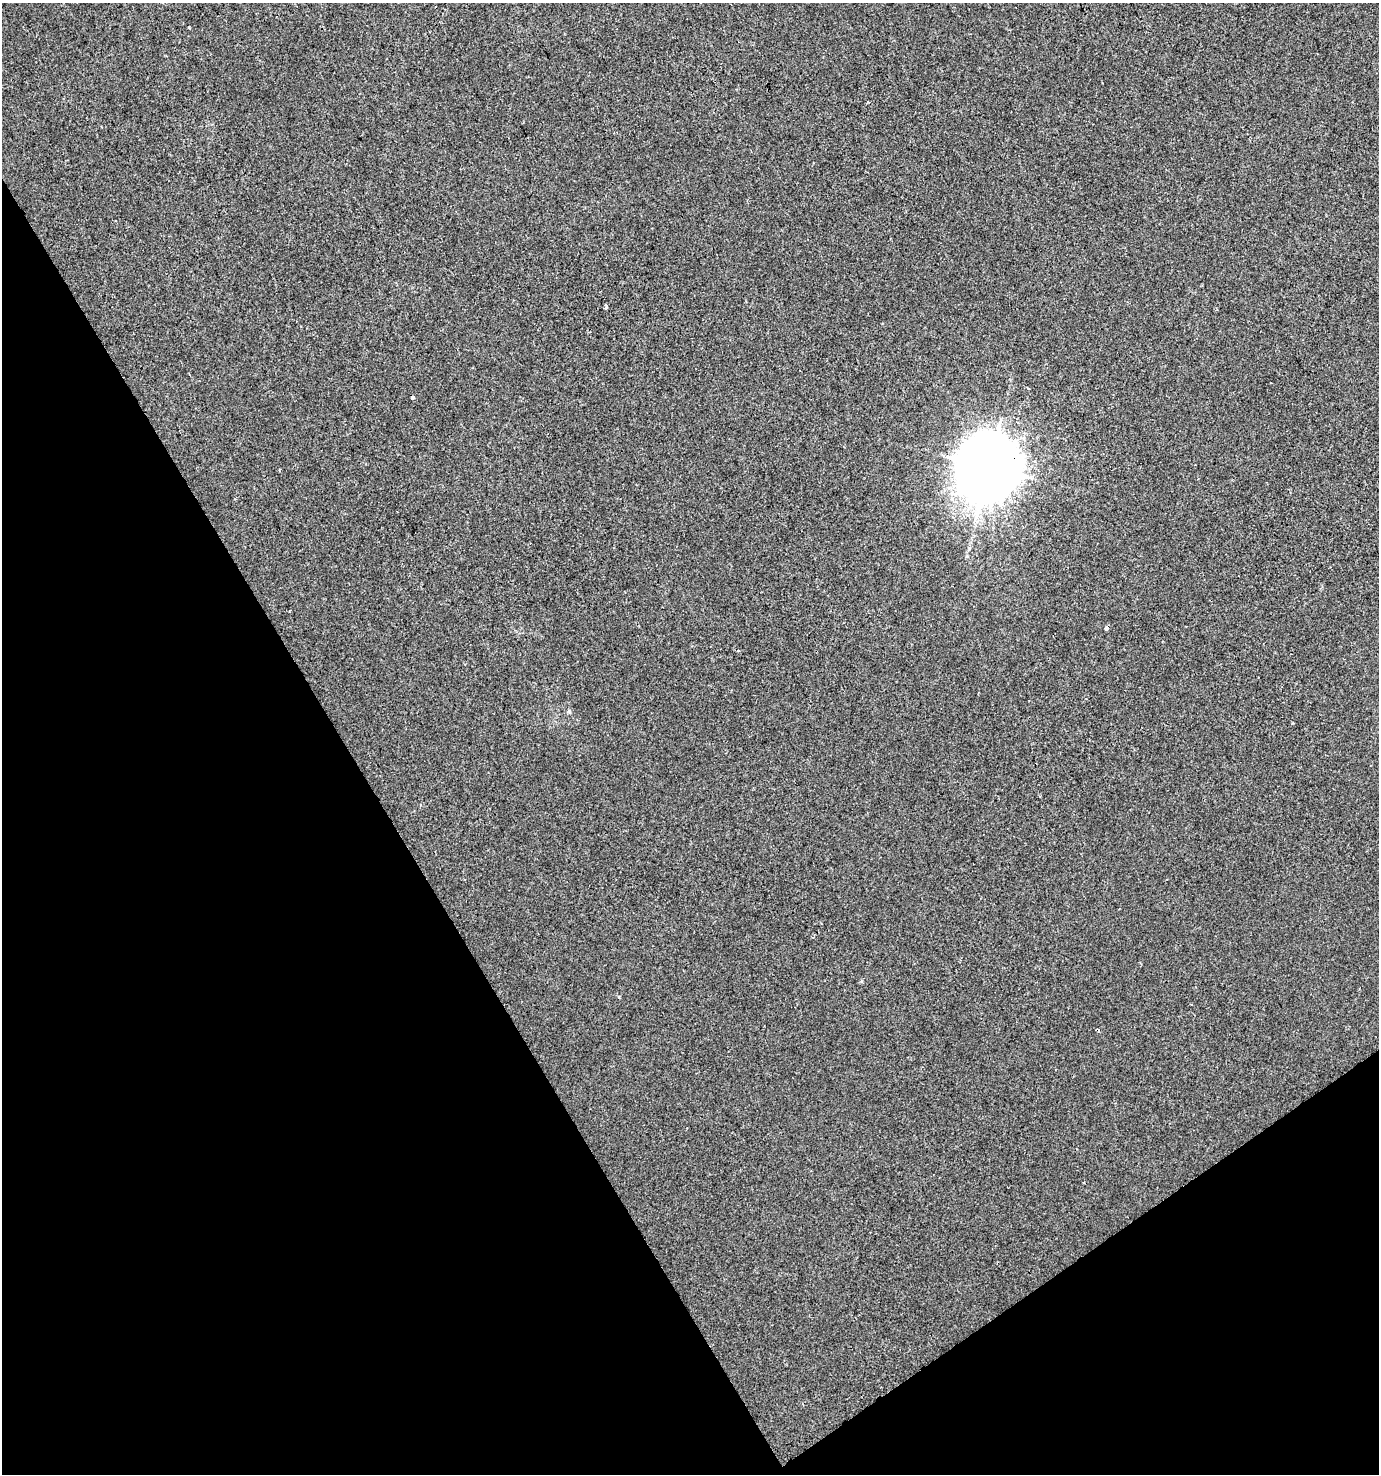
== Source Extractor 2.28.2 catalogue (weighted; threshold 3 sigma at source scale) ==
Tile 14 of 4 x 4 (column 2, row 4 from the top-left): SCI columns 1495-2871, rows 4-1475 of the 5803 x 5892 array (HDU 1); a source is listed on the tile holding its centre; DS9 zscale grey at full resolution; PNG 1381 x 1476 px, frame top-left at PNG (2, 3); no overlay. Shown black and unused: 31% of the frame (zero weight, under 2 of 3 exposures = <1% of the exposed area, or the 3 px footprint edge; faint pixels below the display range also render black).
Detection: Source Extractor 2.28.2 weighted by HDU 2 'WHT'; one run over the whole footprint, this tile lists its part. Background 5.08e-05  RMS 0.0042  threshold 0.0189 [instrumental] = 3 sigma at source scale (4.5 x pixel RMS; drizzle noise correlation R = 1.50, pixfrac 1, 0.0396/0.0396 arcsec/px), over >= 5 px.
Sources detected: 8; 1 cosmic-ray / hot-pixel residue — not listed; the other 7 listed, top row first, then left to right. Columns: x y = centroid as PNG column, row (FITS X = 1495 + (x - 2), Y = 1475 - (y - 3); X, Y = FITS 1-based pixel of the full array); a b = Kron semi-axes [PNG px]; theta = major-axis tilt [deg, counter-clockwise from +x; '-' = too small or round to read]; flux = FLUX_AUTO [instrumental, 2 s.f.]
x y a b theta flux
188 27 3 2 - 0.32
606 307 3 3 - 3.9
413 397 4 3 - 2.5
989 467 20 18 68 3500
1106 628 4 3 - 2.4
619 997 4 3 - 0.57
1191 1004 3 2 - 0.3
Overlapping masked pixels (flux is a lower limit): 1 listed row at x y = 989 467